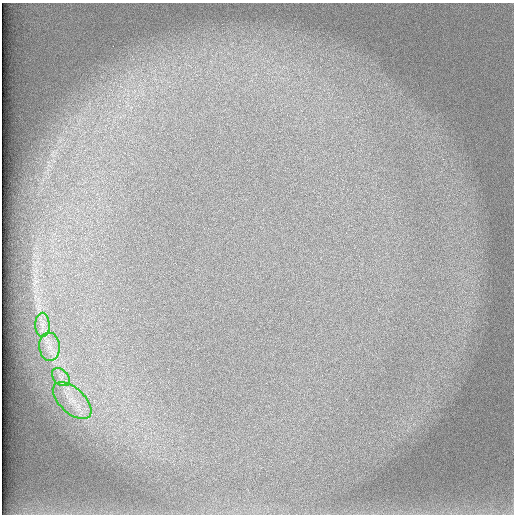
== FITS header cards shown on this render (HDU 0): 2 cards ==
NAXIS1  =                  512 /
NAXIS2  =                  512 /

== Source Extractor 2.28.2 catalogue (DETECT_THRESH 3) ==
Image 512 x 512 px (HDU 0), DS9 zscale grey, 1 PNG px = 1 image px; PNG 516 x 516 px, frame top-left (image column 1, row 512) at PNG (2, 3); each listed source drawn as its Kron ellipse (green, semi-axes under 4 px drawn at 4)
Background 99.7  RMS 3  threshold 9.14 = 3 sigma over >= 5 px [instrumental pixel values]
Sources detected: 4; all 4 listed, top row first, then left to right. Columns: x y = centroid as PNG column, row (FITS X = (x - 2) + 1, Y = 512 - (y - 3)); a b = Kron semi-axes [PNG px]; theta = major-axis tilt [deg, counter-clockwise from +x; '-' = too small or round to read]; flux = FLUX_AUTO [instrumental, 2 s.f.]
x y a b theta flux
42 325 12 7 -90 1400
49 347 14 10 -85 2400
61 377 10 7 -45 1300
72 400 23 12 -42 5000